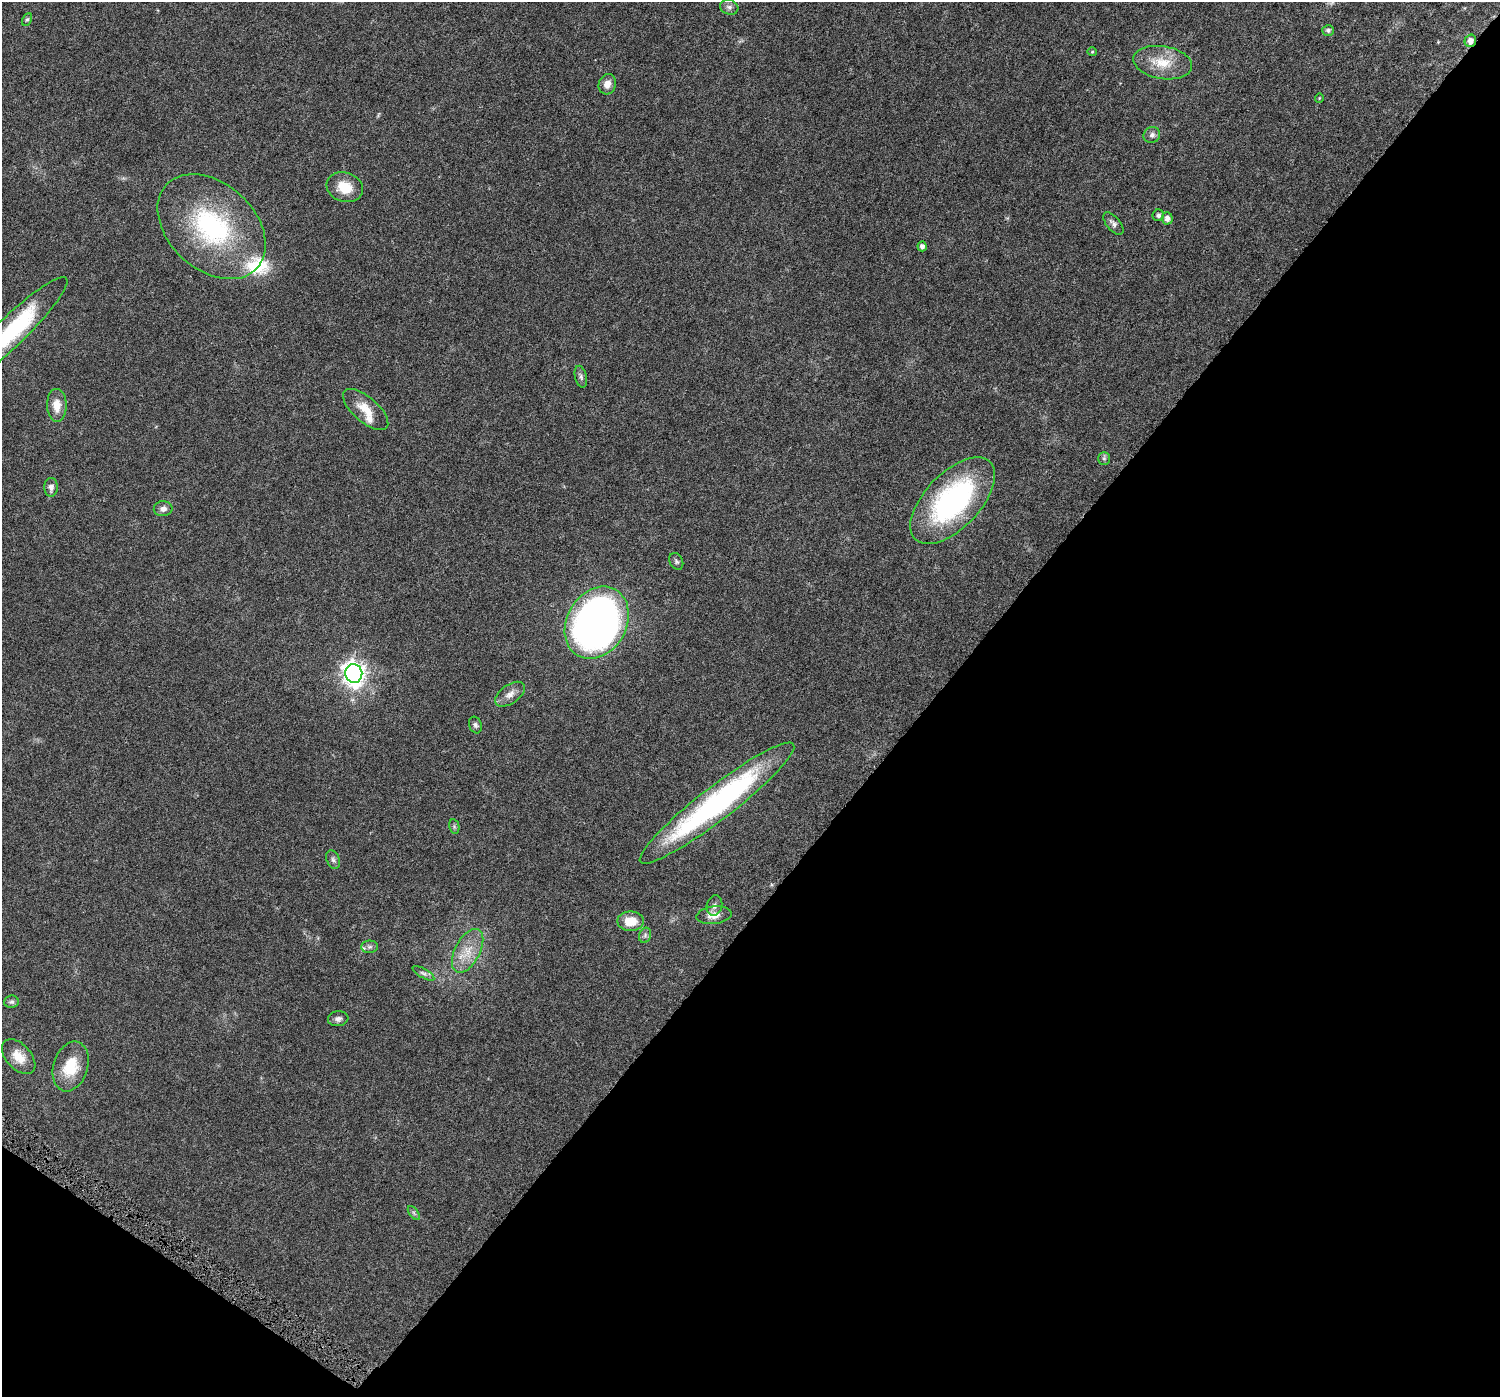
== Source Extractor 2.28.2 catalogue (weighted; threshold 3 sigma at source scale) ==
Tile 15 of 4 x 4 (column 3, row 4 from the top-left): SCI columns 3019-4516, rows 319-1713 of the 6108 x 6152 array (HDU 1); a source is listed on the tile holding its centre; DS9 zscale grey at full resolution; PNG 1502 x 1399 px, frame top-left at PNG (2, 2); each listed source drawn as its Kron ellipse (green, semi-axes under 4 px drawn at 4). Shown black and unused: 40% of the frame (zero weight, under 5 of 10 exposures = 4% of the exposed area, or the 3 px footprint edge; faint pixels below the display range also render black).
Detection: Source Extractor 2.28.2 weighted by HDU 2 'WHT'; one run over the whole footprint, this tile lists its part. Background 0.0241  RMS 0.002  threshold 0.00802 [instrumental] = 3 sigma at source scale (4.09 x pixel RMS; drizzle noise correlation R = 1.36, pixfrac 0.8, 0.0396/0.0396 arcsec/px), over >= 5 px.
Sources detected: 47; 1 too faint to see at this stretch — neither listed nor drawn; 3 inside a brighter listed object's ellipse — not listed separately; the other 43 listed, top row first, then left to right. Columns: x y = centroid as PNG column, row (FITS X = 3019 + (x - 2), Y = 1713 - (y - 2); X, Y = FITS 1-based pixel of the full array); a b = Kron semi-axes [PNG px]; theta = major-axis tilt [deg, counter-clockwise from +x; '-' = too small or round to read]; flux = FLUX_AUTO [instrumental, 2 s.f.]
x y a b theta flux
729 7 9 7 -16 0.73
27 19 7 4 61 0.31
1328 30 6 5 - 0.46
1470 41 6 5 - 1.2
1092 52 5 3 - 0.16
1163 63 29 16 -9 4.6
607 84 10 8 68 1.3
1319 98 5 3 - 0.13
1152 135 8 8 - 0.64
345 187 18 14 -18 3.6
1158 215 6 5 - 0.47
1167 218 6 5 - 0.89
1113 224 13 7 -50 0.79
212 227 62 43 -43 27
922 246 5 4 - 0.66
11 332 77 15 44 20
581 377 11 6 -77 0.52
57 405 16 10 -89 2.3
366 409 28 12 -41 3.4
1104 458 6 5 - 0.37
51 487 9 7 88 0.82
953 501 54 27 46 34
163 509 9 7 2 0.77
676 561 9 6 -63 0.41
597 623 38 30 60 130
354 673 9 8 - 120
510 694 17 9 36 1.4
475 725 8 6 -70 0.47
717 803 96 16 38 45
454 826 7 5 -79 0.33
333 860 9 6 -69 0.53
714 906 10 7 77 0.67
714 915 17 9 7 1.7
631 921 13 9 -1 3.5
645 935 8 6 70 0.45
370 947 8 6 1 0.44
468 951 24 12 62 3.5
423 973 12 4 -29 0.55
11 1002 7 6 - 0.43
338 1019 10 7 8 0.71
19 1057 21 12 -48 3
71 1066 25 17 73 5.7
414 1213 8 4 -53 0.37
Overlapping masked pixels (flux is a lower limit): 1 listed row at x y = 1470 41
Isophote crosses this tile's border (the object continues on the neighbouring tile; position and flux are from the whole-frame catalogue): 1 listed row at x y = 11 332